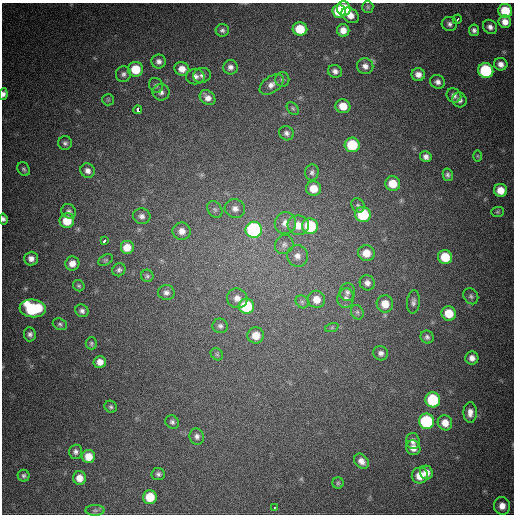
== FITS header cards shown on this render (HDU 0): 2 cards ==
NAXIS1  =                  512
NAXIS2  =                  512

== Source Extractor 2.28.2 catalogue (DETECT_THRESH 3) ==
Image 512 x 512 px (HDU 0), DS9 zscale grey, 1 PNG px = 1 image px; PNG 516 x 516 px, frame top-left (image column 1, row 512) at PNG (2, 3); each listed source drawn as its Kron ellipse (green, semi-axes under 4 px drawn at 4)
Background 726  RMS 21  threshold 62.2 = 3 sigma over >= 5 px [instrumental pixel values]
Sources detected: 124; all 124 listed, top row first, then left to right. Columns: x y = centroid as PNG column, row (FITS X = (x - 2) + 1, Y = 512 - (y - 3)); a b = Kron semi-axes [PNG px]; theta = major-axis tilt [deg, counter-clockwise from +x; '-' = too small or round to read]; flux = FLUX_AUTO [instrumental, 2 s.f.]
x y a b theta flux
368 7 6 5 - 2200
344 8 7 7 - 48000
339 11 6 6 - 39000
505 11 7 7 - 41000
350 15 9 7 -35 12000
457 19 5 3 - 8100
505 22 6 6 - 11000
449 24 8 7 - 4700
490 27 8 6 -48 5900
300 29 7 6 - 34000
222 30 6 6 - 4000
343 30 6 6 - 12000
474 30 6 5 - 4600
159 61 7 7 - 5700
501 64 7 6 - 8000
365 66 8 8 - 7400
230 67 7 7 - 5700
136 69 7 7 - 36000
182 69 7 6 - 12000
335 71 7 6 - 5400
486 71 7 7 - 110000
123 74 8 7 - 4800
202 75 9 7 8 5200
418 75 6 6 - 8900
195 77 9 8 - 6400
282 79 7 7 - 3500
438 82 8 6 -17 5700
271 84 13 8 35 9300
156 85 8 6 -56 3600
161 92 8 8 - 6200
3 94 6 4 83 5100
454 95 8 6 -40 5700
208 98 8 6 -41 8800
108 100 6 5 - 2300
459 100 7 7 - 5800
343 106 7 7 - 20000
293 108 7 5 -49 2700
138 110 4 3 - 330000
286 133 8 6 -38 4800
65 143 7 7 - 3900
352 145 7 7 - 58000
477 156 6 4 -89 1600
426 157 6 5 - 5600
24 169 7 6 - 3100
88 171 7 7 - 6600
312 172 8 7 - 4100
448 175 6 5 - 3200
393 184 7 7 - 24000
313 189 7 7 - 20000
500 190 7 6 - 18000
358 205 7 6 - 3400
235 208 10 9 - 8600
215 210 9 7 -56 4500
69 211 8 6 -42 4400
497 212 6 5 - 2000
363 215 8 7 - 72000
142 216 9 8 - 6100
3 219 5 4 - 3700
67 221 7 7 - 28000
285 223 11 10 - 14000
298 225 10 9 - 19000
310 226 8 7 - 83000
254 230 8 8 - 240000
182 231 9 8 - 10000
104 241 4 3 - 9900
284 245 10 9 - 6600
127 247 7 7 - 17000
366 253 8 8 - 18000
297 256 11 10 - 9800
445 257 7 7 - 36000
31 259 7 7 - 7800
106 260 8 5 27 2400
72 264 7 7 - 9900
119 270 7 6 - 3800
147 276 6 6 - 2700
367 283 8 7 - 6100
79 286 6 5 - 2500
166 292 8 7 - 5300
347 292 9 8 - 5100
471 296 8 7 - 3700
237 298 10 9 - 11000
346 298 10 8 77 6900
316 299 9 8 - 15000
302 302 7 6 - 3200
413 302 12 6 85 4900
385 304 8 8 - 18000
246 306 7 7 - 70000
33 308 13 9 -6 130000
82 311 7 6 - 4800
357 312 7 6 - 3000
449 313 7 7 - 29000
60 324 7 5 -20 3100
220 326 8 7 - 4300
332 327 7 4 19 2200
30 334 7 6 - 4600
256 335 8 8 - 17000
427 337 7 6 - 4100
91 343 6 5 - 2700
381 353 7 7 - 5400
217 354 7 5 -44 2700
472 358 6 6 - 8300
100 362 6 6 - 9600
433 400 7 7 - 82000
111 407 6 5 - 2800
470 413 10 6 90 9300
426 421 7 7 - 120000
172 422 7 6 - 3700
445 423 8 7 - 15000
197 436 8 7 - 5300
413 441 8 6 -87 7000
413 448 7 7 - 9500
76 452 7 6 - 4400
88 456 6 6 - 19000
361 461 8 6 -46 8500
426 473 7 6 - 11000
158 474 7 6 - 3700
420 475 8 8 - 22000
24 476 6 6 - 3500
79 478 7 6 - 13000
338 483 5 5 - 2300
150 497 7 7 - 33000
502 506 9 8 - 13000
274 508 3 2 - 1800
95 510 9 5 0 3600
At the frame edge (FLAGS 8, measured only in part): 2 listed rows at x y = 3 94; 3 219